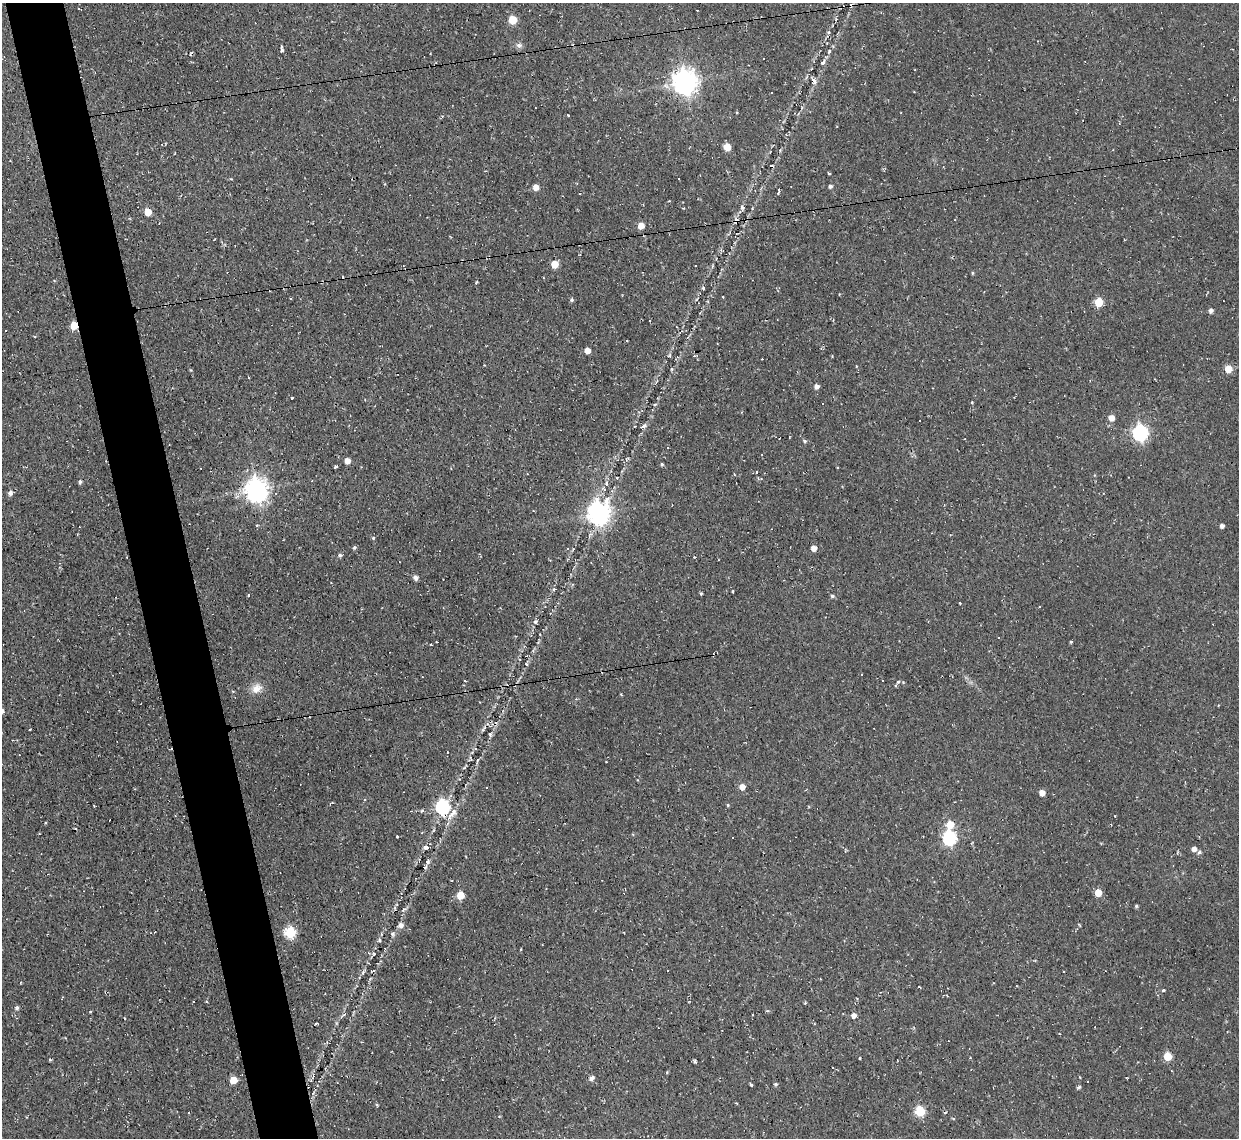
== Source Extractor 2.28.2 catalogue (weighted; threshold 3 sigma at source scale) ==
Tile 11 of 4 x 4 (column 3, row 3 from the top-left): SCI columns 2475-3711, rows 1268-2403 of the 4948 x 4925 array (HDU 1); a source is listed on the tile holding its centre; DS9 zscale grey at full resolution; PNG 1241 x 1140 px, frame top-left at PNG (2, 3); no overlay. Shown black and unused: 5% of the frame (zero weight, under 2 of 3 exposures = <1% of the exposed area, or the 3 px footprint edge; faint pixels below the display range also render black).
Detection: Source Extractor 2.28.2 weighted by HDU 2 'WHT'; one run over the whole footprint, this tile lists its part. Background 0.146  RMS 0.0073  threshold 0.0329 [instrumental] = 3 sigma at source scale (4.5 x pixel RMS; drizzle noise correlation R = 1.50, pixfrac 1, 0.05/0.05 arcsec/px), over >= 5 px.
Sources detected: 144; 37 cosmic-ray / hot-pixel residue — not listed; the other 107 listed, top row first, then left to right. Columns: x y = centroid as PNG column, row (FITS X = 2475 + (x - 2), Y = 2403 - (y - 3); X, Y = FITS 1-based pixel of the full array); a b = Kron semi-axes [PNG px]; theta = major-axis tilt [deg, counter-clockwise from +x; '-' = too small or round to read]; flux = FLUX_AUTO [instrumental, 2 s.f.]
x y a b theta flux
512 20 5 5 - 20
828 32 5 5 - 1.1
519 45 8 6 10 2.3
282 49 7 3 -83 1.6
829 51 6 4 59 1
763 58 2 2 - 0.68
823 62 7 4 47 1.9
685 82 8 8 - 670
914 92 3 2 - 0.54
568 115 3 2 - 0.56
727 147 5 5 - 12
829 174 4 3 - 0.66
830 186 4 4 - 1.8
536 187 5 5 - 6
778 193 5 4 - 1.1
742 207 6 5 - 1.5
148 212 5 5 - 12
736 221 7 5 77 2.3
641 226 5 5 - 8.3
554 264 5 5 - 14
695 265 3 3 - 13
972 273 4 3 - 0.85
703 288 4 3 - 1
723 297 2 2 - 0.64
572 300 5 4 - 1.3
1098 302 5 5 - 25
1211 311 5 5 - 2.6
650 320 3 2 - 0.81
74 325 5 5 - 18
587 351 5 4 - 6.6
1228 369 5 5 - 13
817 386 5 5 - 2.8
292 398 3 3 - 4.3
823 403 3 2 - 0.88
655 404 5 3 - 0.75
1111 418 5 5 - 6.2
644 426 7 4 72 1.6
1140 433 7 6 - 170
805 441 5 4 - 1.3
668 447 3 3 - 0.7
347 461 5 5 - 5.5
662 464 4 4 - 0.9
336 466 3 3 - 2.2
617 477 3 2 - 0.63
80 482 5 4 - 1.3
607 483 5 3 - 1.1
256 490 8 8 - 590
10 493 6 6 - 2.2
599 513 8 8 - 510
1222 526 4 4 - 2.5
373 538 4 4 - 0.91
354 547 5 4 - 1.2
814 548 5 4 - 5.1
567 549 4 3 - 1
340 555 5 4 - 1.5
416 578 5 5 - 2.8
554 589 5 4 - 1
733 591 3 2 - 0.71
701 593 4 3 - 0.95
249 595 4 2 - 0.6
832 596 4 4 - 1.4
959 602 3 3 - 3.4
535 621 4 3 - 3.1
1071 642 4 3 - 0.84
431 645 3 2 - 0.55
526 664 5 3 - 0.68
861 674 3 2 - 0.51
465 680 3 3 - 1.2
256 688 15 11 32 6.8
576 699 4 3 - 0.66
490 734 6 4 -90 1.2
742 787 5 5 - 6.6
1042 793 5 4 - 5.5
728 805 4 4 - 0.71
443 807 7 6 - 120
452 814 22 7 49 7
950 824 6 5 - 14
397 836 3 3 - 2.5
949 838 6 6 - 110
425 847 5 5 - 3.5
1194 849 5 4 - 4
1199 852 6 5 - 1.6
428 862 6 5 - 1.7
425 867 5 4 - 1.2
1098 893 5 5 - 12
460 895 5 5 - 15
1136 906 4 4 - 1
401 925 8 7 - 2.6
290 932 6 6 - 51
393 934 6 5 - 1.4
1163 990 4 3 - 1.2
193 1001 3 2 - 0.78
17 1008 5 5 - 1.5
854 1015 5 5 - 3.6
1167 1056 5 5 - 22
860 1058 3 3 - 3.7
50 1060 4 3 - 0.88
694 1061 5 3 - 1.3
667 1072 5 3 - 0.61
591 1078 6 5 - 2.7
233 1080 5 5 - 12
775 1084 4 4 - 1.1
751 1085 3 3 - 2.3
1079 1087 6 3 10 1.3
737 1104 4 2 - 0.61
377 1105 4 3 - 0.79
920 1111 5 5 - 42
Overlapping masked pixels (flux is a lower limit): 2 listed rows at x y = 736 221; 74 325